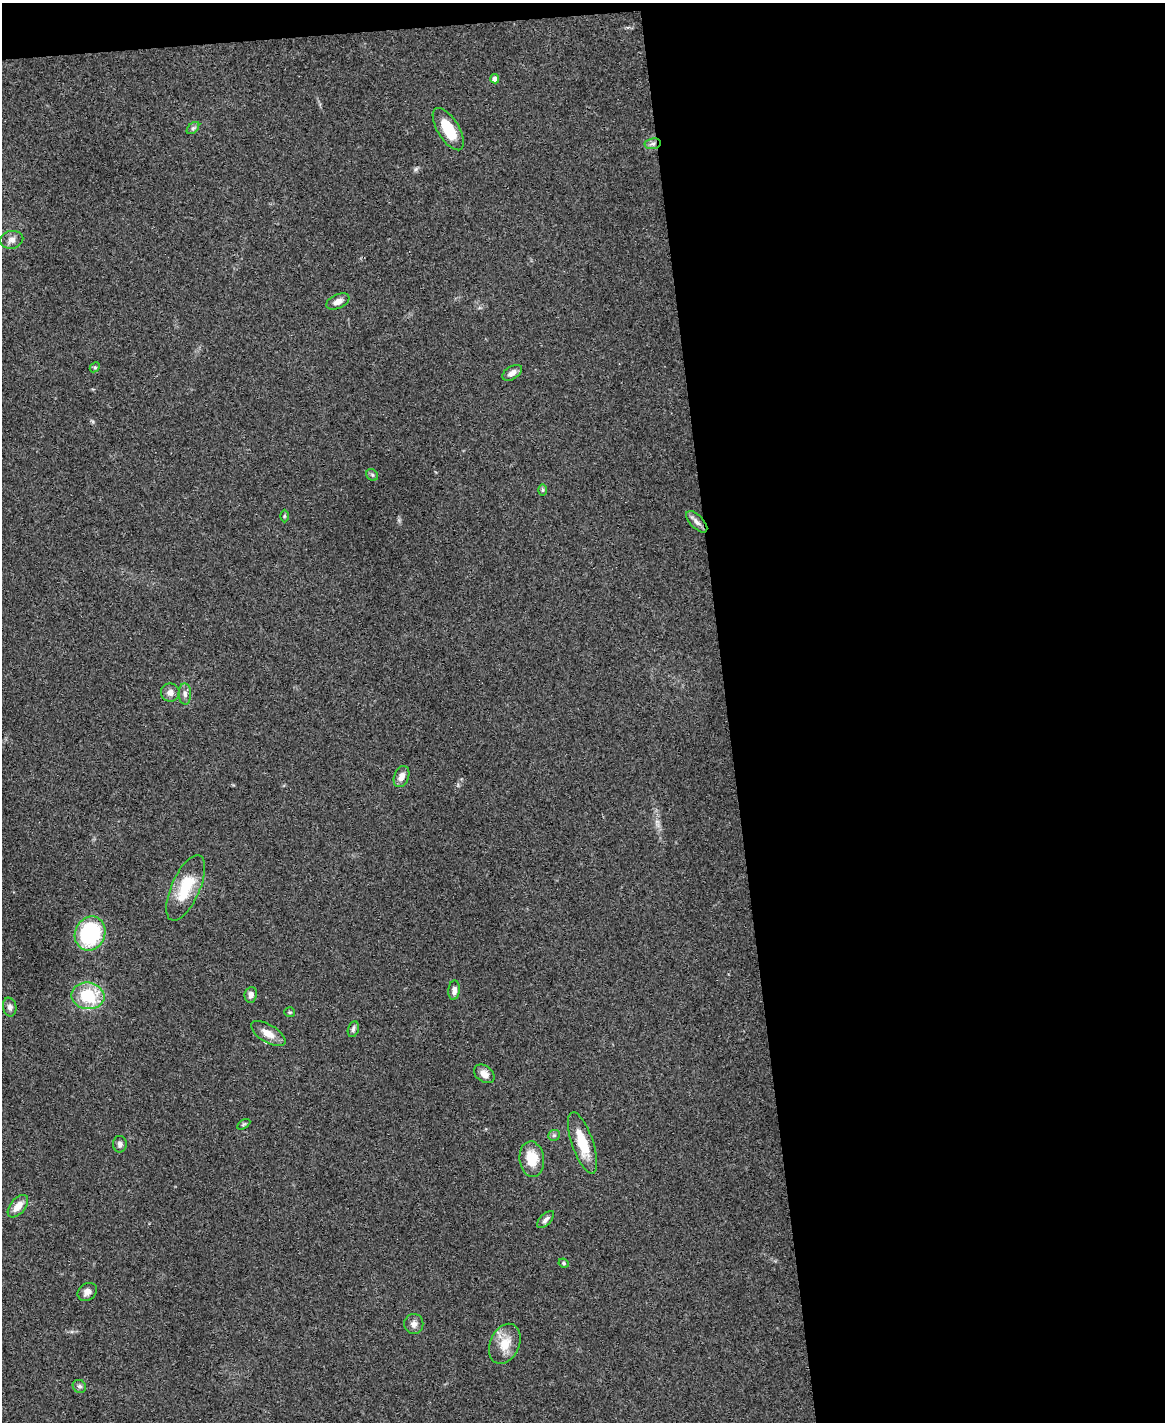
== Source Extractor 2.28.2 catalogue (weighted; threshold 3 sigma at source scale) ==
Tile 4 of 4 x 3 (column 4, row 1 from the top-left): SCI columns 3491-4653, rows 3080-4499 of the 4653 x 4631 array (HDU 1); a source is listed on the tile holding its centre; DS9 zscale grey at full resolution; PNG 1167 x 1424 px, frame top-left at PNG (2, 3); each listed source drawn as its Kron ellipse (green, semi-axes under 4 px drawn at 4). Shown black and unused: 39% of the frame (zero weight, under 3 of 4 exposures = <1% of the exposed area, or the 3 px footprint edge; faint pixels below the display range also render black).
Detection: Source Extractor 2.28.2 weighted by HDU 2 'WHT'; one run over the whole footprint, this tile lists its part. Background 0.0739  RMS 0.0056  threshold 0.025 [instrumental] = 3 sigma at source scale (4.5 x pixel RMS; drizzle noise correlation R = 1.50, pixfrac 1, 0.05/0.05 arcsec/px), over >= 5 px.
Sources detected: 37; all 37 listed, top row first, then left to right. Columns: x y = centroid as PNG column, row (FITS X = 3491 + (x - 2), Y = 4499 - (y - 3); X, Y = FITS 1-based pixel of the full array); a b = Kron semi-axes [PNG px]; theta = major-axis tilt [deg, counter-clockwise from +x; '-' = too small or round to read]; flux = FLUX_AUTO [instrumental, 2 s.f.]
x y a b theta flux
495 79 4 4 - 2.5
193 128 7 4 44 1.1
448 129 24 10 -58 15
653 144 8 5 8 1.9
12 240 11 9 13 3.1
338 302 12 7 25 3.5
95 367 6 4 43 0.7
512 373 11 6 33 2.9
372 475 6 5 - 1.1
543 490 6 4 89 0.79
284 516 6 4 89 0.73
697 522 13 6 -46 2.8
170 692 9 9 - 3.2
185 694 10 6 -89 2.2
402 777 11 7 68 4
186 888 35 14 66 20
90 933 17 15 66 52
454 990 10 5 85 2.8
251 995 8 6 82 2.4
88 996 16 13 -8 26
10 1007 9 6 -79 2
290 1012 5 5 - 0.69
353 1029 8 5 75 1.4
268 1033 19 9 -31 6.3
484 1074 11 8 -37 3.9
244 1124 7 4 31 0.8
554 1135 6 5 - 0.98
583 1143 32 10 -71 16
120 1144 8 7 - 2
532 1159 18 12 -82 13
18 1206 13 7 50 6
546 1220 11 5 46 2.1
564 1263 5 4 - 0.83
87 1292 10 8 37 3
414 1324 10 9 - 2.9
505 1344 21 14 66 11
79 1386 7 6 - 1.4